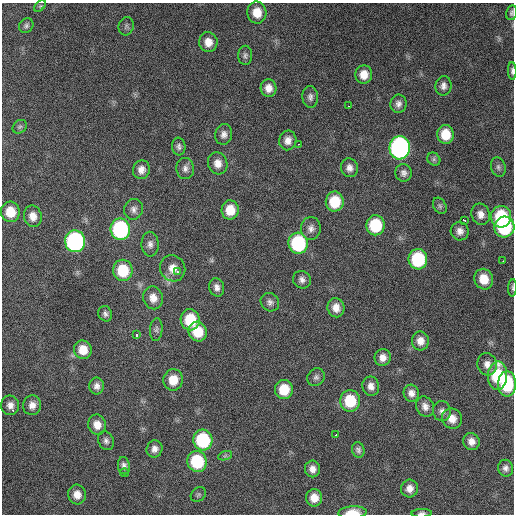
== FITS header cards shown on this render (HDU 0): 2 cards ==
NAXIS1  =                  512 / Axis length
NAXIS2  =                  512 / Axis length

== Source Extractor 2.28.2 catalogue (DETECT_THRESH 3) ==
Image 512 x 512 px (HDU 0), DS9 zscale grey, 1 PNG px = 1 image px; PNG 516 x 516 px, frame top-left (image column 1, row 512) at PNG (2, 3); each listed source drawn as its Kron ellipse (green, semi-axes under 4 px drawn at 4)
Background 1890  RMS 42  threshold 127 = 3 sigma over >= 5 px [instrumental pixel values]
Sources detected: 99; all 99 listed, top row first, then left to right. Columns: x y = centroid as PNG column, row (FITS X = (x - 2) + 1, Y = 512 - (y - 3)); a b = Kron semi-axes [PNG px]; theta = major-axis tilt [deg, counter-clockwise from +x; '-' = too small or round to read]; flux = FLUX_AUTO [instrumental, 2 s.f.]
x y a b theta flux
40 6 7 4 45 4700
257 13 11 9 -78 43000
512 13 7 5 77 5800
26 26 8 6 51 7500
126 26 9 7 73 8200
208 42 10 9 - 29000
245 55 9 7 -90 8700
512 71 9 4 -88 7000
364 74 9 8 - 34000
443 86 9 8 - 14000
269 88 9 8 - 23000
310 97 11 7 -87 12000
398 104 9 8 - 13000
349 106 3 2 - 3900
20 127 8 6 42 6500
224 134 10 8 77 15000
446 134 9 8 - 58000
288 140 10 8 77 20000
299 144 2 2 - 2000
179 147 9 7 -83 9100
400 148 11 10 - 770000
434 159 7 6 - 6800
218 163 11 9 -73 24000
498 167 10 7 -73 9400
185 168 11 8 -85 13000
349 168 9 8 - 16000
141 170 9 8 - 19000
404 173 9 8 - 12000
335 202 10 9 - 83000
440 206 9 6 -61 6900
134 209 10 9 - 14000
230 210 9 8 - 49000
10 212 10 9 - 55000
481 214 11 9 -69 22000
33 216 11 9 -78 26000
501 217 11 10 - 160000
464 220 4 2 - 5900
375 225 10 9 - 130000
504 227 10 10 - 220000
311 228 11 10 - 16000
120 229 11 10 - 350000
460 231 9 9 - 17000
75 241 11 10 - 580000
298 243 10 9 - 240000
150 244 12 8 -89 15000
418 259 10 9 - 190000
503 261 3 2 - 2300
173 268 13 12 - 35000
123 270 11 10 - 97000
177 272 3 2 - 11000
484 279 10 9 - 50000
302 280 9 8 - 13000
217 287 9 7 -75 14000
512 288 9 3 86 4700
153 298 11 10 - 26000
270 302 10 8 -47 12000
336 308 9 8 - 25000
105 314 8 6 -67 9300
190 320 10 9 - 100000
156 329 11 6 86 8800
198 332 10 9 - 73000
137 335 3 3 - 19000
420 341 9 8 - 23000
83 350 9 9 - 44000
383 357 8 8 - 20000
487 364 11 9 -77 20000
498 376 14 9 87 150000
316 377 9 8 - 9700
173 380 11 9 85 49000
507 384 12 9 -90 150000
97 386 8 7 - 15000
371 386 10 8 -81 18000
284 389 9 9 - 69000
411 393 8 7 - 17000
350 401 11 10 - 110000
10 405 10 9 - 19000
32 405 10 9 - 20000
425 407 10 8 -63 17000
442 411 10 9 - 14000
452 419 10 9 - 29000
97 425 10 8 -72 29000
336 435 4 2 - 5800
203 440 10 9 - 210000
106 441 10 7 -64 11000
471 441 8 8 - 19000
155 449 8 8 - 15000
358 450 8 6 -73 8900
225 456 7 4 19 5400
197 461 10 9 - 160000
124 466 9 6 -82 11000
506 468 8 7 - 12000
312 469 8 7 - 18000
124 473 4 3 - 4500
409 488 9 8 - 21000
77 495 10 9 - 26000
198 495 8 6 37 5800
314 498 8 8 - 31000
352 513 14 6 3 49000
422 513 10 4 2 7800
At the frame edge (FLAGS 8, measured only in part): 5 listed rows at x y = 512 13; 512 71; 512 288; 352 513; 422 513